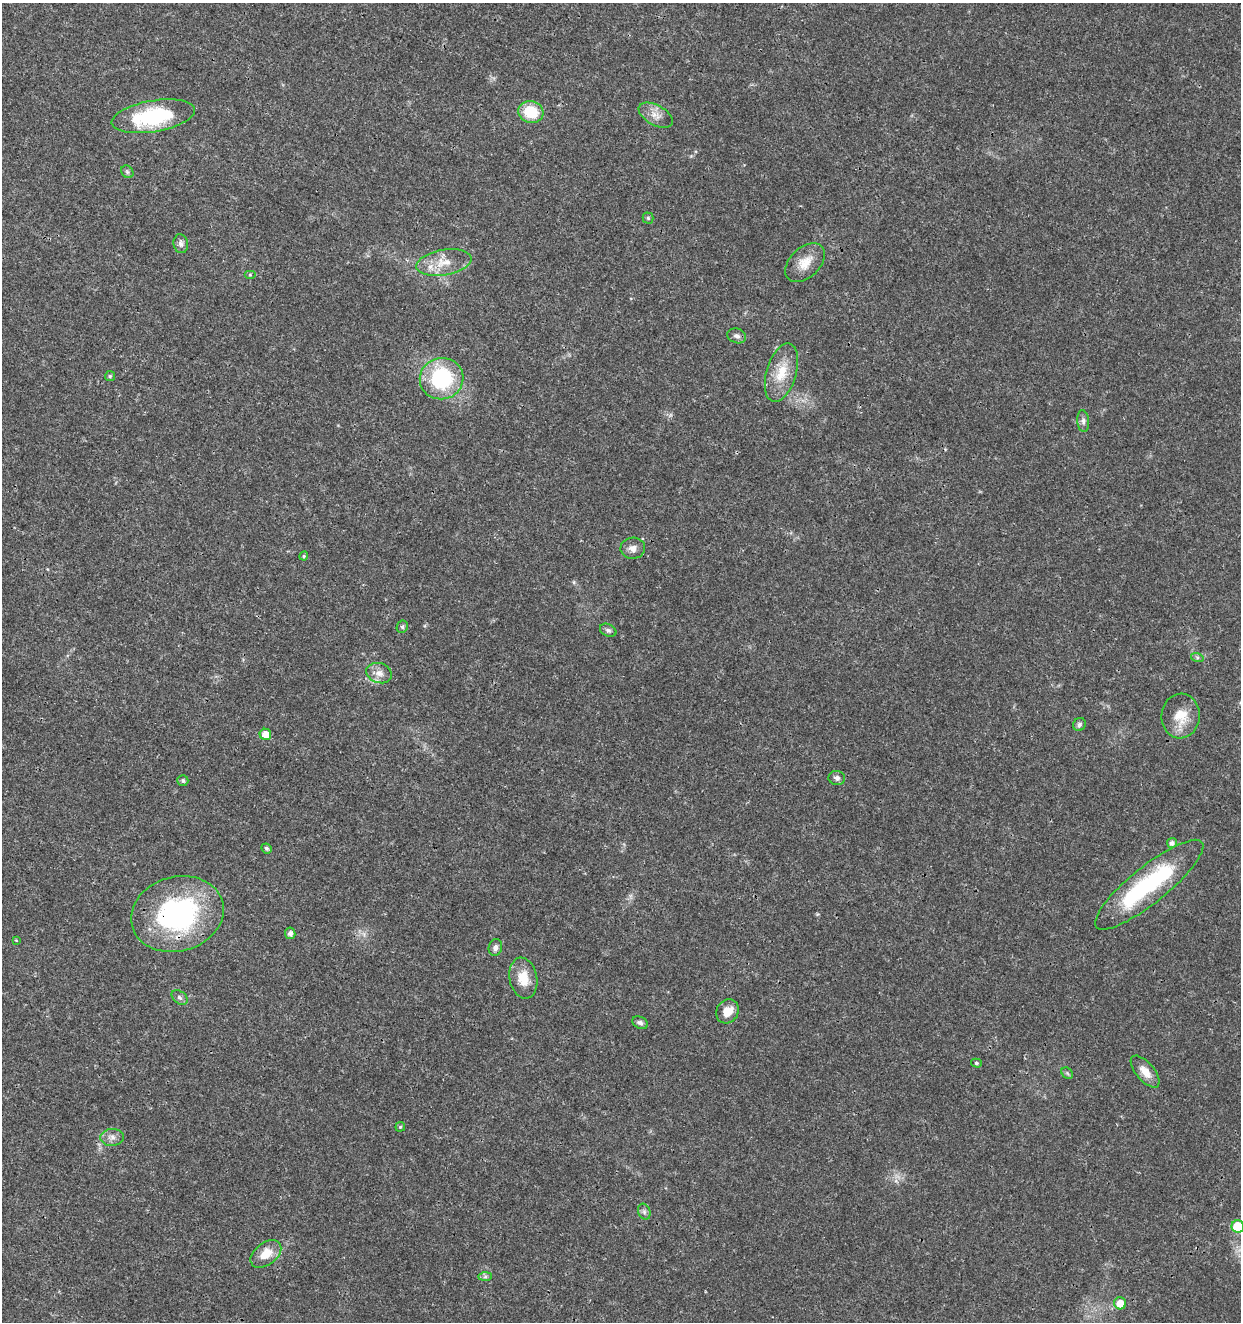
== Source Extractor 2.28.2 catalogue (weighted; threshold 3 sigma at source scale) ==
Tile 11 of 4 x 4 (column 3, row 3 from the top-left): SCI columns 2763-4001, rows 1326-2645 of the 5462 x 5297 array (HDU 1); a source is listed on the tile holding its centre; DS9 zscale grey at full resolution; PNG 1243 x 1324 px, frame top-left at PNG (2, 3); each listed source drawn as its Kron ellipse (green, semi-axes under 4 px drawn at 4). Shown black and unused: <1% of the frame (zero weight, under 3 of 4 exposures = <1% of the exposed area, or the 3 px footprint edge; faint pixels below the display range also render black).
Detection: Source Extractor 2.28.2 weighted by HDU 2 'WHT'; one run over the whole footprint, this tile lists its part. Background 0.0178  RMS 0.0021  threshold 0.00932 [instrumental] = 3 sigma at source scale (4.5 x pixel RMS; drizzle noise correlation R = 1.50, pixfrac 1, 0.0396/0.0396 arcsec/px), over >= 5 px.
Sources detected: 48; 1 inside a brighter object's white glare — neither listed nor drawn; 1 inside a brighter listed object's ellipse — not listed separately; the other 46 listed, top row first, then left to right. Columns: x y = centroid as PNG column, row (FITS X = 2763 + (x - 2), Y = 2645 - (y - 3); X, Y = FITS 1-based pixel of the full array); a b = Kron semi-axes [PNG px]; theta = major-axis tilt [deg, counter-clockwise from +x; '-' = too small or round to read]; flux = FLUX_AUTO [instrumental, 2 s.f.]
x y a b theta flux
531 112 12 11 - 6.8
656 115 18 10 -29 2.1
153 116 42 15 10 19
127 172 7 5 -46 0.42
648 218 5 5 - 0.33
181 244 9 7 -80 0.81
444 262 28 12 10 4.5
805 263 23 15 44 3.5
250 275 6 4 0 0.26
737 336 9 7 -18 0.83
781 373 30 15 74 5.5
110 376 5 5 - 0.3
442 379 22 20 12 18
1083 421 11 6 -85 0.75
633 548 12 10 3 1.4
304 556 4 4 - 0.26
402 627 6 5 - 0.42
608 630 8 6 -26 0.57
1197 657 6 4 -19 0.36
379 673 13 10 -19 1.7
1181 716 22 19 85 4.8
1079 724 7 6 - 0.52
265 734 6 5 - 2.4
837 778 8 7 - 0.72
183 781 5 5 - 0.5
1172 843 5 5 - 0.82
267 848 5 4 - 0.5
1149 885 68 18 39 26
177 914 47 37 15 37
290 933 5 5 - 0.87
16 940 4 2 - 0.17
495 947 8 6 76 0.88
523 978 21 14 -78 4.1
180 997 9 6 -39 0.6
728 1011 12 10 54 2.7
640 1023 8 6 -26 0.62
976 1063 5 4 - 0.33
1145 1072 19 9 -50 2.4
1067 1073 6 5 - 0.36
400 1127 4 4 - 0.29
112 1137 11 8 5 1.2
644 1212 8 6 -70 0.58
1238 1226 6 6 - 9.4
266 1254 17 11 38 3.5
485 1277 7 4 1 0.41
1120 1303 6 6 - 3
Overlapping masked pixels (flux is a lower limit): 1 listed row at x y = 177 914
Isophote crosses this tile's border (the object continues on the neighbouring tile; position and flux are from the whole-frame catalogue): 1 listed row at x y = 1238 1226